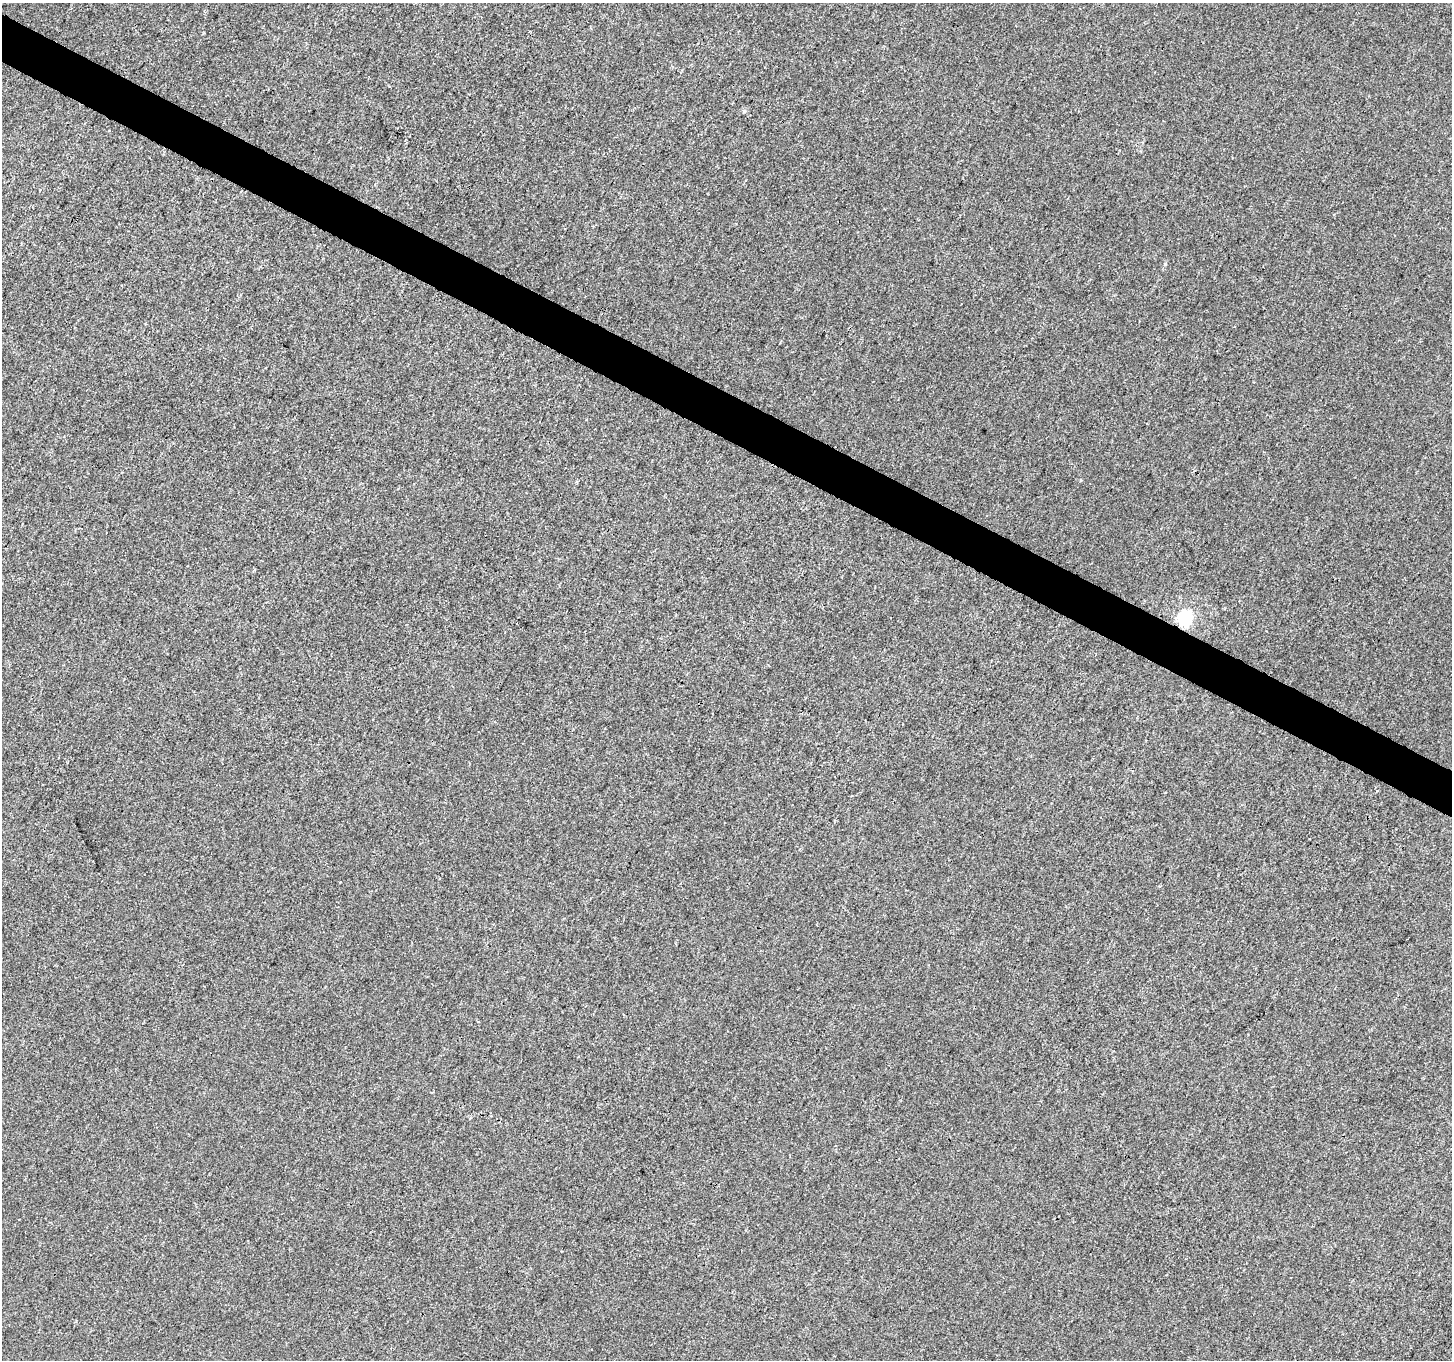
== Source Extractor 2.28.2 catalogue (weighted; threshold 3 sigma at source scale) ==
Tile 11 of 4 x 4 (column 3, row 3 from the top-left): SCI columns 2907-4356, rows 1623-2980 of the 5805 x 5894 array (HDU 1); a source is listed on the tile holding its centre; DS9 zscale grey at full resolution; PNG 1454 x 1362 px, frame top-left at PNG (2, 3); no overlay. Shown black and unused: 3% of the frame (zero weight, under 3 of 4 exposures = <1% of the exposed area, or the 3 px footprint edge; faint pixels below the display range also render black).
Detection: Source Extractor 2.28.2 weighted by HDU 2 'WHT'; one run over the whole footprint, this tile lists its part. Background 0.00215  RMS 0.0029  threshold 0.0131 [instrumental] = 3 sigma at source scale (4.5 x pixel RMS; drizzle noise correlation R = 1.50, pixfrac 1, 0.0396/0.0396 arcsec/px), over >= 5 px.
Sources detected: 3; all 3 listed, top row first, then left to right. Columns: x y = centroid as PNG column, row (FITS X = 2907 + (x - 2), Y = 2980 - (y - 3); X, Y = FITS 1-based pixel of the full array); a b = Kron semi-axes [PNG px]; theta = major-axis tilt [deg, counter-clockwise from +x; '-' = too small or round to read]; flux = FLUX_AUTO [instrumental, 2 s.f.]
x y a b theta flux
744 111 6 5 - 0.48
1165 264 5 4 - 0.39
1185 618 6 6 - 64
Overlapping masked pixels (flux is a lower limit): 1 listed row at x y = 1185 618